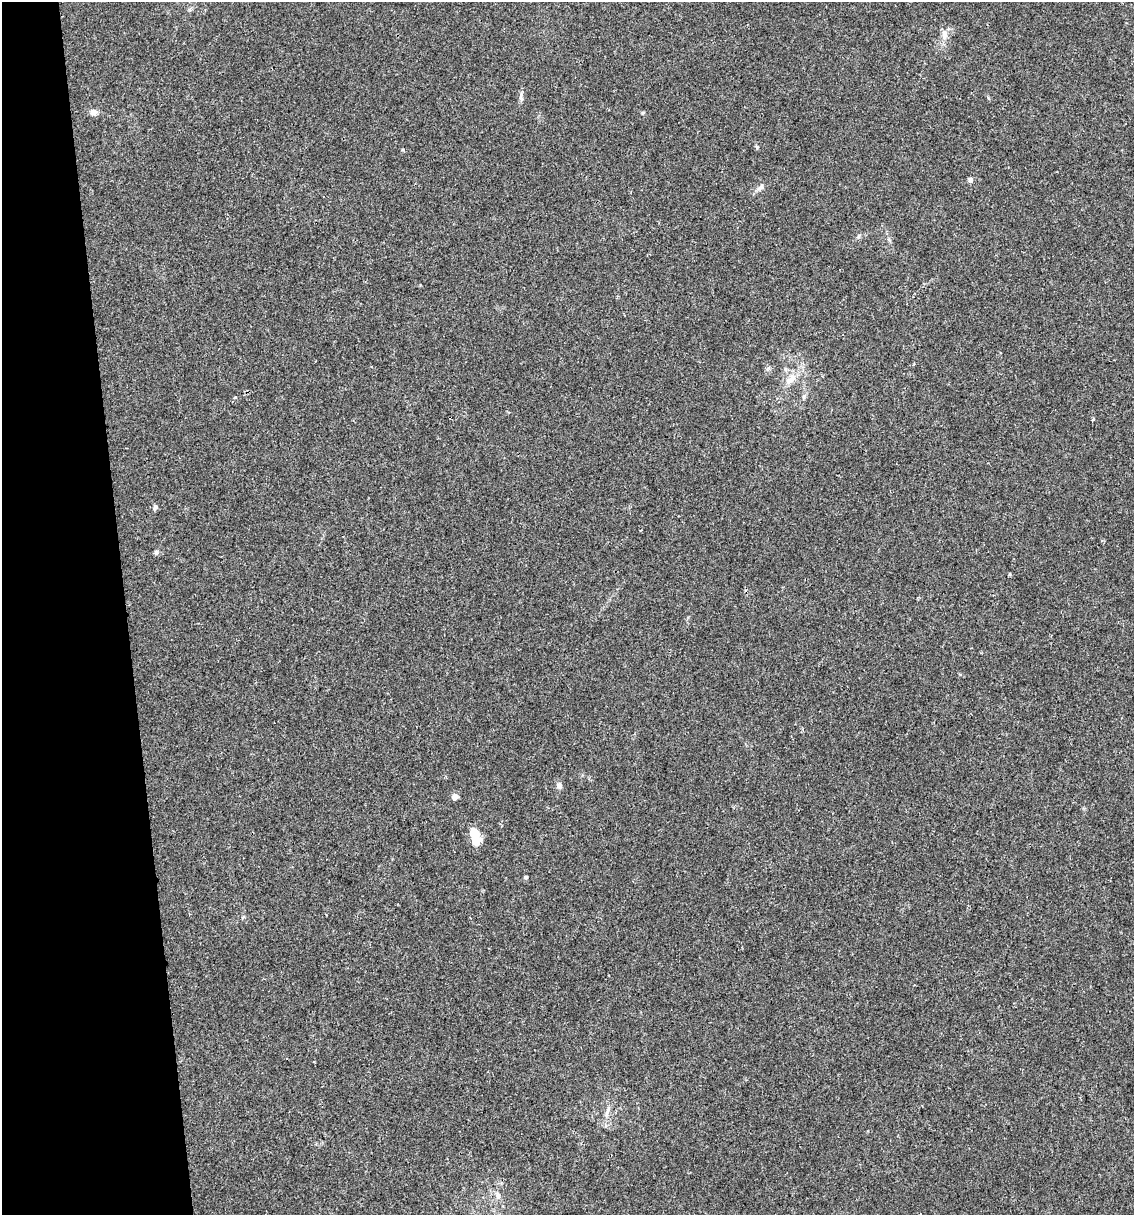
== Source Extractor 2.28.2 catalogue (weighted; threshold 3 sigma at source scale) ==
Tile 5 of 4 x 4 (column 1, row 2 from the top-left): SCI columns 72-1203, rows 2429-3641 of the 4627 x 4856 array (HDU 1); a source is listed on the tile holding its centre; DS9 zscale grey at full resolution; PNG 1136 x 1217 px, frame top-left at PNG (2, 2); no overlay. Shown black and unused: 11% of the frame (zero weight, under 2 of 3 exposures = <1% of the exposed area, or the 3 px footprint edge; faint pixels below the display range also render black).
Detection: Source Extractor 2.28.2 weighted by HDU 2 'WHT'; one run over the whole footprint, this tile lists its part. Background 0.0176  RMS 0.0045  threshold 0.0202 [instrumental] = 3 sigma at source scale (4.5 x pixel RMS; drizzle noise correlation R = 1.50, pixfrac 1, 0.0396/0.0396 arcsec/px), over >= 5 px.
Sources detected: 19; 1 inside a brighter listed object's ellipse — not listed separately; the other 18 listed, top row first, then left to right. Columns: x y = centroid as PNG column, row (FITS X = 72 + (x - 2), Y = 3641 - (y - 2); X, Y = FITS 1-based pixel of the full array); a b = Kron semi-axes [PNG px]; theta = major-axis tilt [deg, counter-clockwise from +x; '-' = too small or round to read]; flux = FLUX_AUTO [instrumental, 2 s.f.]
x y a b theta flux
945 33 10 8 47 2.5
521 98 11 5 -79 1.3
93 112 8 7 - 2.2
757 147 6 4 -47 0.58
970 180 5 5 - 1.6
760 187 12 6 44 1.7
791 379 21 9 42 5.4
235 397 3 3 - 0.98
1093 419 4 3 - 0.52
155 507 7 5 71 1.2
156 552 6 6 - 0.78
1010 574 5 3 - 0.42
559 785 9 7 -69 1.6
455 797 6 6 - 2.7
476 834 13 10 -40 6.2
526 877 5 4 - 0.56
607 1112 20 5 71 2.5
498 1196 9 6 -88 1.6
Unlisted compact peaks at least as high as the median listed source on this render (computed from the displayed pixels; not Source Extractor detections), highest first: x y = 642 113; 403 150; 768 368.